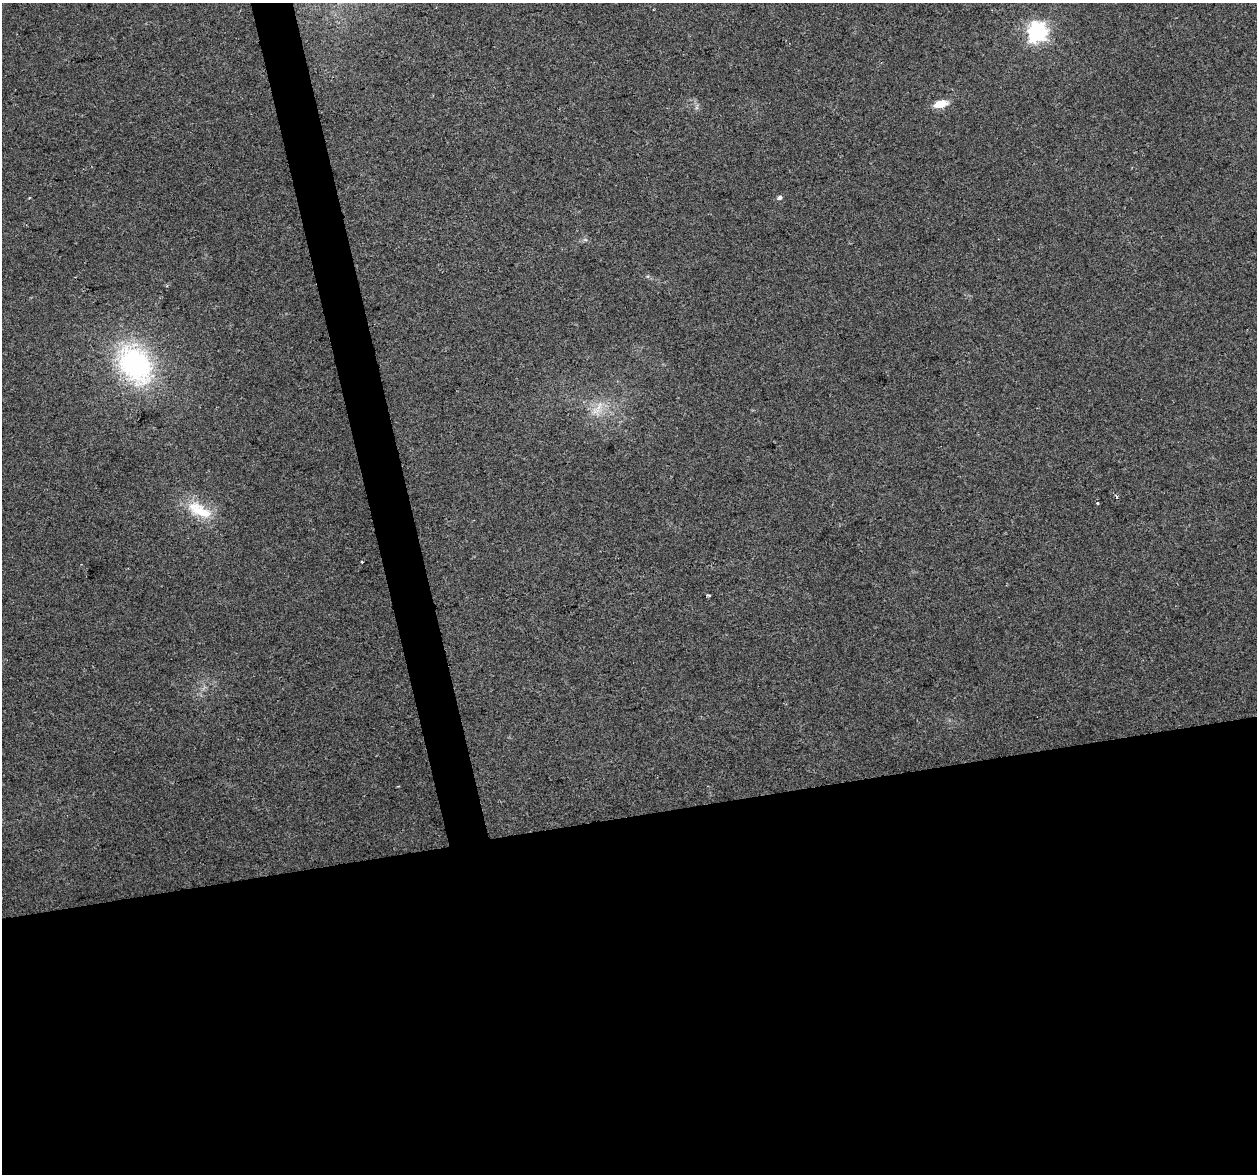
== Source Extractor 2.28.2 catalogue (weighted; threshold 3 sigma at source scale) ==
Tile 15 of 4 x 4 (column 3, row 4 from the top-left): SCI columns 2512-3766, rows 86-1257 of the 5022 x 4810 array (HDU 1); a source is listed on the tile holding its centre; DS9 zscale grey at full resolution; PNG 1259 x 1176 px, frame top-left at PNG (2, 3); no overlay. Shown black and unused: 33% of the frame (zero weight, under 2 of 3 exposures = <1% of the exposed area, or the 3 px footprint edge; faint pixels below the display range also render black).
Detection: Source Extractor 2.28.2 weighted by HDU 2 'WHT'; one run over the whole footprint, this tile lists its part. Background 0.0816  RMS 0.0076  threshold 0.034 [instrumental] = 3 sigma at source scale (4.5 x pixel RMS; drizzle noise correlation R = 1.50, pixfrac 1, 0.0396/0.0396 arcsec/px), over >= 5 px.
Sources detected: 10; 2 cosmic-ray / hot-pixel residue — not listed; the other 8 listed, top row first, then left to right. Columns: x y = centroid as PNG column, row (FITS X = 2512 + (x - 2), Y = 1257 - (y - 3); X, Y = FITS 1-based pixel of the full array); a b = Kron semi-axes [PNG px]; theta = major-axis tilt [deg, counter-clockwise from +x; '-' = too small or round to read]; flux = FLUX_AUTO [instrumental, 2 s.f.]
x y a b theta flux
1037 32 8 7 - 340
941 104 12 7 13 13
779 198 5 5 - 2.1
135 364 43 30 -57 130
599 406 16 6 63 7
1097 503 4 3 - 0.81
200 510 39 17 -27 27
708 595 3 3 - 1.8